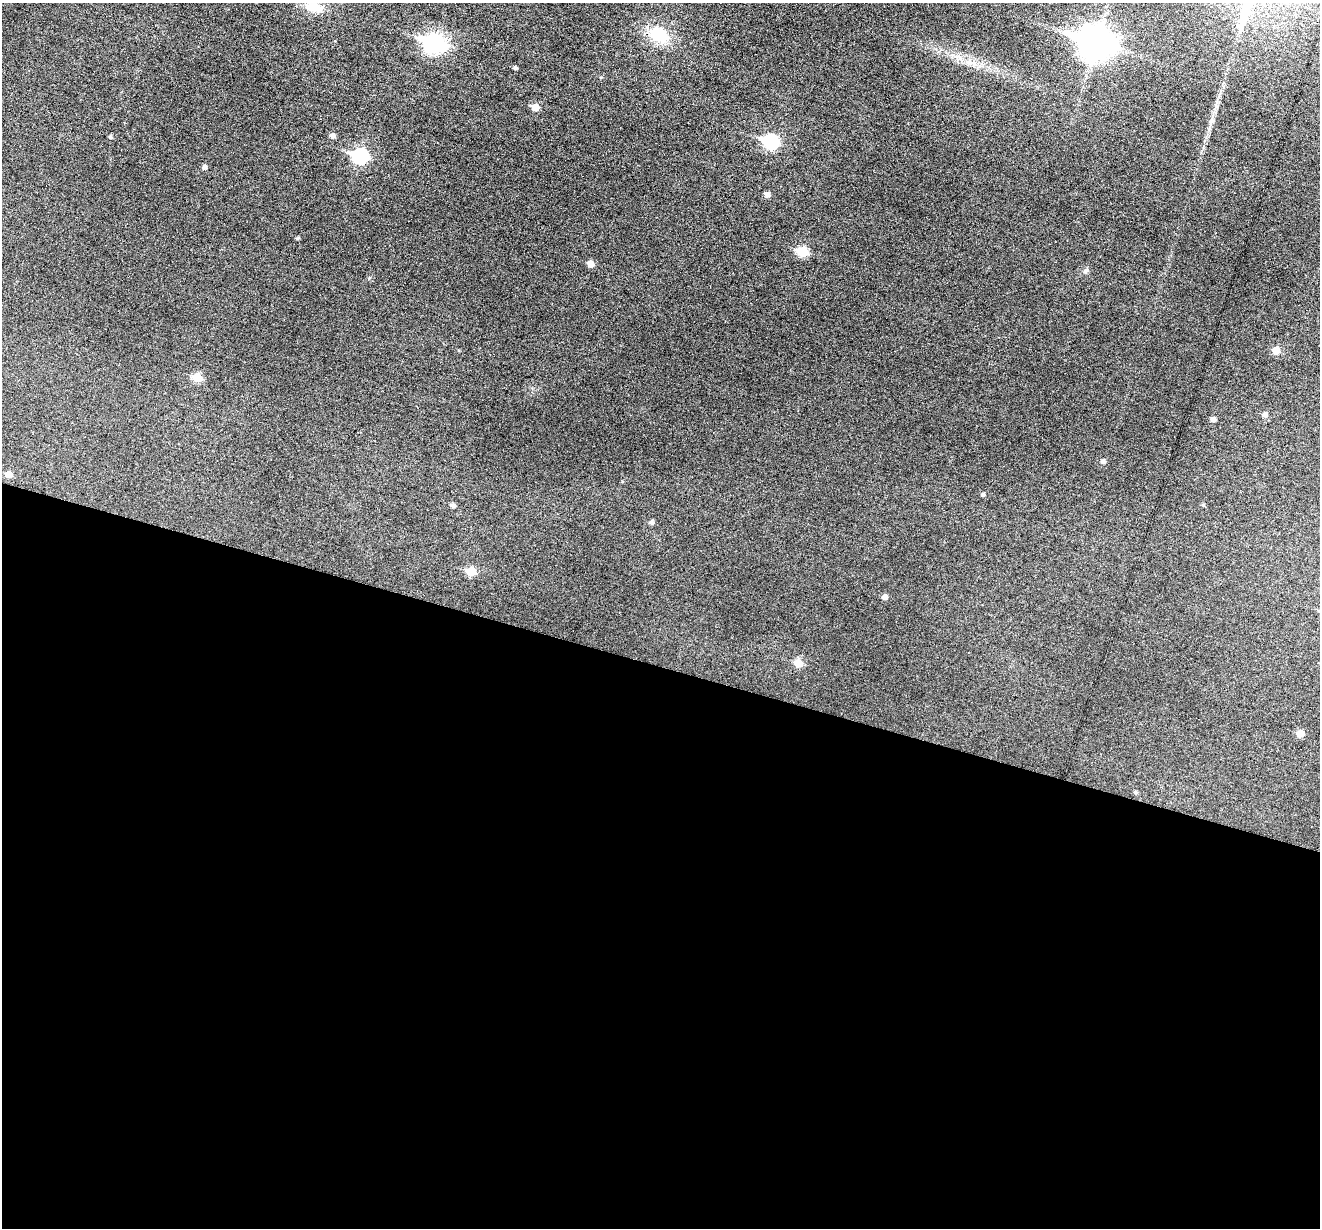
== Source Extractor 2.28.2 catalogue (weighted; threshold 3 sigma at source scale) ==
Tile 14 of 4 x 4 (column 2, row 4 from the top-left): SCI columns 1319-2636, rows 132-1357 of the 5274 x 5295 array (HDU 1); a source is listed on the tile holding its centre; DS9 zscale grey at full resolution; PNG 1322 x 1230 px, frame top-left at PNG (2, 3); no overlay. Shown black and unused: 46% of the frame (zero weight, under 3 of 6 exposures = <1% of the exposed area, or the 3 px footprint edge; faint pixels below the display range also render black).
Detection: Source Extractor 2.28.2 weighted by HDU 2 'WHT'; one run over the whole footprint, this tile lists its part. Background 0.0453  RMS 0.0056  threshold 0.0229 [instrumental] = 3 sigma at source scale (4.09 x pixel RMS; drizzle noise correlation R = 1.36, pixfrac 0.8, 0.05/0.05 arcsec/px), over >= 5 px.
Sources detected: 32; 1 inside a brighter object's white glare — not listed; the other 31 listed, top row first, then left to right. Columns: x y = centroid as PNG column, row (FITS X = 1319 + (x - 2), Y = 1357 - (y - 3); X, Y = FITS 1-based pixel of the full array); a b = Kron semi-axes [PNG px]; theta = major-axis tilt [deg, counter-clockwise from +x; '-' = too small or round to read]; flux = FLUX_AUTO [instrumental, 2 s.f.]
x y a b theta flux
314 7 24 12 -13 9.9
658 35 22 16 -24 17
434 43 9 8 - 170
1096 43 13 10 -16 800
515 68 4 4 - 0.96
535 107 6 5 - 7.2
332 136 5 5 - 1.8
110 137 4 4 - 0.77
771 142 8 7 - 60
360 156 8 7 - 66
204 167 5 4 - 1.6
767 195 6 5 - 2.2
297 238 4 4 - 0.56
802 252 6 5 - 20
590 264 6 5 - 4.2
1085 271 7 4 71 0.88
1276 350 6 6 - 5.3
197 378 6 5 - 13
1265 415 6 5 - 1.9
1213 419 5 5 - 1.9
1103 462 5 4 - 1.5
9 474 6 5 - 4.4
983 495 4 4 - 0.9
453 505 5 4 - 1.5
1203 505 5 4 - 0.64
651 522 5 5 - 1.4
471 572 6 5 - 13
885 597 6 5 - 2.1
798 663 6 6 - 8.7
1300 733 6 5 - 4.8
1135 792 5 4 - 0.72
Isophote crosses this tile's border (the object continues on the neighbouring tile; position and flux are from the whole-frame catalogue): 1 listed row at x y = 314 7
Unlisted compact peaks at least as high as the median listed source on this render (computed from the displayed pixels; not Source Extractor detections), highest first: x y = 601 77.